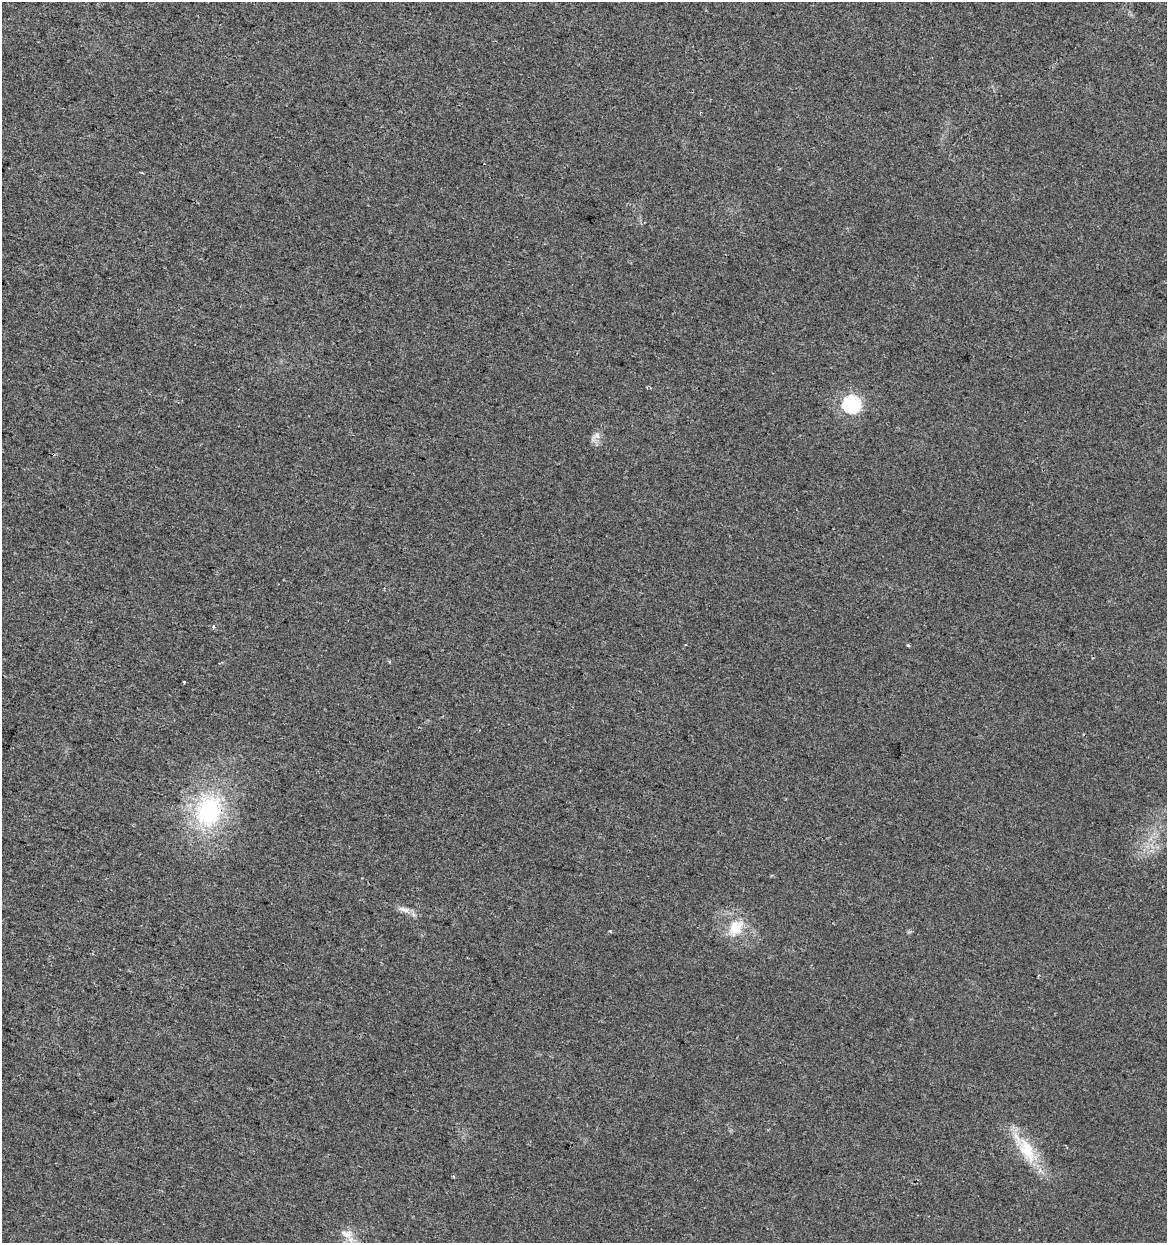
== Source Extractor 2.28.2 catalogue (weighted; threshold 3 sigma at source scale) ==
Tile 11 of 4 x 4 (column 3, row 3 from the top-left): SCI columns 2627-3791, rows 1251-2491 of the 5195 x 5001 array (HDU 1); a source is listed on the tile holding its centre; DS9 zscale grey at full resolution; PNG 1169 x 1245 px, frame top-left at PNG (2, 2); no overlay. Shown black and unused: <1% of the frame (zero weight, under 2 of 3 exposures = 2% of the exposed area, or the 3 px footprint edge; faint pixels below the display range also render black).
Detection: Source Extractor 2.28.2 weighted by HDU 2 'WHT'; one run over the whole footprint, this tile lists its part. Background 0.0194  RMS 0.0063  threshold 0.0285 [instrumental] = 3 sigma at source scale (4.5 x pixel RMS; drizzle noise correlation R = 1.50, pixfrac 1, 0.0396/0.0396 arcsec/px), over >= 5 px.
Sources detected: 12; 2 cosmic-ray / hot-pixel residue — not listed; the other 10 listed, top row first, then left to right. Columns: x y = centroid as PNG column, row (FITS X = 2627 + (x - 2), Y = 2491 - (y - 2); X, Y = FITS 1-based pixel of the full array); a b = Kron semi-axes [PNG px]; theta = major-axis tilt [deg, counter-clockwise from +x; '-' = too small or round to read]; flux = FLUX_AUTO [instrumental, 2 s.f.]
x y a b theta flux
852 404 7 7 - 160
597 435 12 8 24 3.6
213 627 5 4 - 1.4
908 645 4 3 - 0.72
184 682 3 3 - 0.7
209 811 44 35 74 74
404 910 16 7 -18 4.1
736 928 25 17 50 16
1027 1151 39 18 -62 25
348 1234 14 11 0 6.1